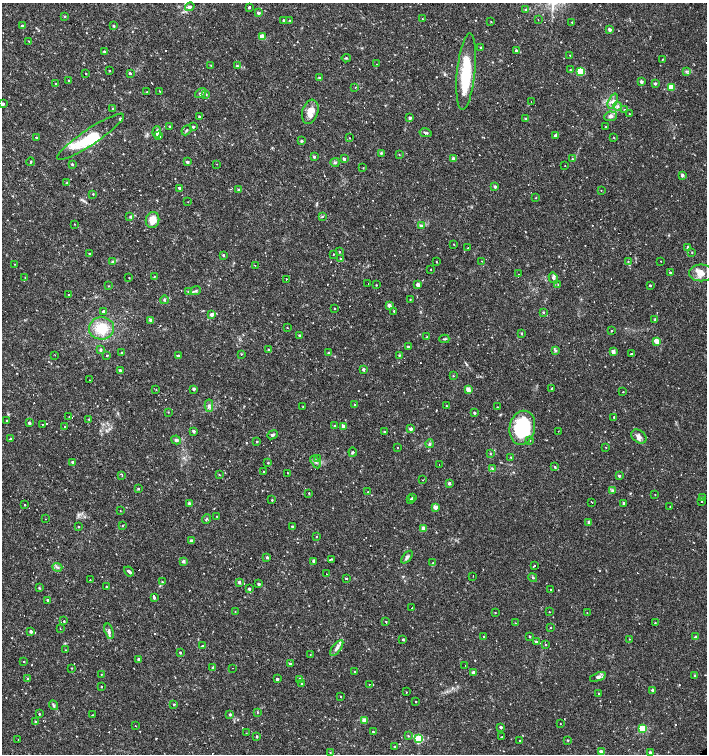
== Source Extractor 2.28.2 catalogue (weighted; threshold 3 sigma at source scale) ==
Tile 11 of 4 x 4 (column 3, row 3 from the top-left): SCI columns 3028-4436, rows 1505-3007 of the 5991 x 6017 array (HDU 1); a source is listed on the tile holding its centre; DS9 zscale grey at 2 x 2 block average (1 PNG px = mean of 2 x 2 image px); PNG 709 x 756 px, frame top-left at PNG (2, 3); each listed source drawn as its Kron ellipse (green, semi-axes under 4 px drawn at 4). Shown black and unused: <1% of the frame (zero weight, under 2 of 3 exposures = <1% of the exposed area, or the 3 px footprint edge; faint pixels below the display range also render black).
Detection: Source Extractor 2.28.2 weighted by HDU 2 'WHT'; one run over the whole footprint, this tile lists its part. Background 0.0173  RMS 0.0019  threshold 0.00854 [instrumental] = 3 sigma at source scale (4.5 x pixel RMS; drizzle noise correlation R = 1.50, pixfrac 1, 0.0396/0.0396 arcsec/px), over >= 5 px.
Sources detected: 385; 1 inside a brighter object's white glare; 38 cosmic-ray / hot-pixel residue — neither listed nor drawn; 7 inside a brighter listed object's ellipse — not listed separately; the other 339 listed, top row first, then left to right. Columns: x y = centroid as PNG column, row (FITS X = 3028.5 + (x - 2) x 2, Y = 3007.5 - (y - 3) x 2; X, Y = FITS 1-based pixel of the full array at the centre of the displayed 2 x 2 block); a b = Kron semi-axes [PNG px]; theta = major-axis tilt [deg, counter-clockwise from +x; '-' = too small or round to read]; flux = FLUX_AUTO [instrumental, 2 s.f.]
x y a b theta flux
190 7 5 4 - 1.5
249 7 2 2 - 0.7
526 10 3 2 - 0.35
258 13 2 2 - 1.3
65 16 2 2 - 0.5
422 19 2 2 - 0.18
290 20 2 2 - 0.27
538 20 2 2 - 0.2
284 21 2 2 - 1.5
491 21 2 2 - 0.22
572 22 2 2 - 0.35
22 26 2 2 - 0.61
113 26 2 2 - 0.74
610 29 2 2 - 1.7
262 37 3 2 - 7.2
29 41 3 2 - 0.2
481 47 2 2 - 0.61
516 51 2 2 - 1.5
104 52 4 3 - 0.39
570 55 2 2 - 0.43
346 58 4 3 - 0.47
662 59 2 2 - 0.27
377 64 2 2 - 1.7
211 65 3 2 - 0.26
237 66 3 2 - 0.58
570 70 3 2 - 0.43
109 71 2 2 - 0.28
466 71 38 9 84 22
580 71 3 3 - 14
686 71 3 3 - 0.63
130 73 2 2 - 14
86 74 2 2 - 0.25
320 78 2 2 - 1.3
68 81 2 2 - 0.6
641 82 3 2 - 1.4
655 83 2 2 - 1
56 84 3 2 - 0.35
671 87 3 3 - 10
355 88 2 2 - 0.71
160 91 2 2 - 0.59
147 92 3 2 - 0.26
201 93 6 4 34 0.96
206 94 3 2 - 0.36
531 101 2 2 - 0.26
613 101 8 3 66 1.5
3 104 3 2 - 1.1
618 106 4 4 - 0.92
113 109 2 2 - 0.4
625 109 2 2 - 0.29
310 112 12 8 74 5.3
629 114 2 2 - 1.4
611 116 6 4 7 1.4
199 117 2 2 - 1.2
410 118 2 2 - 1.4
526 119 2 2 - 1.5
169 126 2 2 - 0.42
193 127 2 2 - 0.68
606 127 2 2 - 1.8
186 130 6 2 49 0.45
157 132 6 3 86 1.4
426 133 6 3 -11 0.73
159 136 3 2 - 1.7
556 136 2 2 - 2
91 137 40 8 34 17
36 138 2 2 - 0.66
349 138 2 2 - 0.19
614 138 2 2 - 0.26
301 141 3 3 - 0.46
381 153 4 3 - 0.43
399 154 2 2 - 0.23
314 157 2 2 - 0.86
453 158 2 2 - 1.9
344 159 2 2 - 1.3
572 159 3 3 - 0.41
31 162 4 2 - 0.41
187 162 2 2 - 1.3
335 162 4 2 - 0.46
72 164 2 2 - 0.74
216 164 2 2 - 0.77
565 166 2 2 - 0.15
363 168 2 2 - 0.22
682 175 2 2 - 1.4
67 183 2 2 - 0.3
495 186 2 2 - 1.3
179 188 2 2 - 0.78
239 190 4 3 - 0.79
601 190 2 2 - 0.16
93 194 2 2 - 0.34
536 198 2 2 - 0.23
188 202 2 2 - 0.13
322 216 3 2 - 0.28
130 217 4 3 - 0.47
152 220 8 6 74 4.9
75 224 3 2 - 0.21
422 226 3 2 - 1.7
454 244 2 2 - 0.23
688 247 2 2 - 1.4
468 248 2 2 - 0.36
339 252 3 2 - 0.32
692 252 2 2 - 0.29
89 254 3 2 - 0.31
333 254 2 2 - 0.65
223 255 2 2 - 0.65
340 258 2 2 - 4.7
113 261 4 3 - 0.57
482 261 2 2 - 0.17
628 261 3 2 - 0.27
661 261 2 2 - 0.15
436 262 2 2 - 0.25
15 264 2 2 - 0.19
255 266 2 2 - 0.67
431 269 2 2 - 0.24
670 273 2 2 - 0.51
701 273 12 8 0 4.2
519 274 2 2 - 14
155 276 2 2 - 0.23
25 278 2 2 - 0.2
129 278 2 2 - 0.24
553 278 5 4 - 0.97
286 279 2 2 - 0.59
368 283 2 2 - 0.43
376 285 2 2 - 0.27
418 285 2 2 - 3.9
558 285 3 2 - 0.32
650 285 2 2 - 0.48
109 286 2 2 - 0.2
196 291 5 3 - 0.7
189 292 4 3 - 0.84
68 294 2 2 - 0.3
410 299 2 2 - 0.26
164 300 4 3 - 0.53
389 306 2 2 - 2.8
335 309 2 2 - 0.22
103 311 2 2 - 52
394 311 3 2 - 0.33
543 312 3 2 - 0.44
211 314 2 2 - 2.3
151 320 2 2 - 2.7
655 320 4 3 - 0.63
101 328 12 11 - 11
287 328 2 2 - 0.21
611 331 2 2 - 0.29
521 333 2 2 - 0.47
299 335 3 2 - 0.57
427 337 3 2 - 0.45
444 339 5 2 - 0.51
656 341 3 2 - 6.3
408 347 2 2 - 1.3
101 350 3 3 - 0.98
268 350 3 2 - 0.29
555 350 3 2 - 0.4
121 352 3 2 - 0.34
613 352 2 2 - 2.7
329 353 3 3 - 0.47
241 354 2 2 - 0.48
631 354 2 2 - 0.38
55 355 2 2 - 0.92
107 355 2 2 - 0.47
399 355 3 2 - 0.42
178 356 2 2 - 2.2
363 369 2 2 - 1.3
120 370 3 3 - 0.91
453 376 2 2 - 0.26
90 380 2 2 - 0.8
552 388 4 3 - 0.53
156 389 2 2 - 2.4
194 389 2 2 - 1.6
468 390 3 2 - 4.7
623 392 2 2 - 0.22
355 405 2 2 - 0.56
209 406 6 3 87 1
303 406 2 2 - 0.3
446 406 2 2 - 0.19
497 407 2 2 - 0.22
168 412 2 2 - 0.27
474 413 2 2 - 0.84
69 417 2 2 - 0.17
614 417 2 2 - 0.67
89 419 2 2 - 0.31
7 421 3 2 - 0.2
29 423 2 2 - 1.8
42 424 2 2 - 0.23
334 426 3 2 - 0.53
343 426 2 2 - 2
65 427 2 2 - 1.1
522 428 17 12 77 33
411 429 2 2 - 1.8
194 431 2 2 - 1.5
558 431 2 2 - 0.18
384 432 2 2 - 0.73
272 435 5 3 - 0.74
639 437 8 6 -38 1.8
10 439 2 2 - 0.47
176 440 5 4 - 0.88
530 440 2 2 - 0.37
257 442 3 2 - 0.32
429 444 4 3 - 0.63
605 447 2 2 - 0.16
397 448 2 2 - 1.6
353 452 4 3 - 0.45
490 454 3 2 - 0.3
511 457 2 2 - 0.31
318 459 3 2 - 0.37
73 462 2 2 - 1.8
315 462 7 3 -60 0.88
268 463 2 2 - 0.39
439 464 2 2 - 0.39
555 467 4 3 - 0.52
492 469 3 2 - 0.34
264 472 2 2 - 0.34
288 473 2 2 - 0.29
122 475 3 2 - 0.42
219 475 2 2 - 0.4
619 476 2 2 - 0.92
423 480 2 2 - 0.65
449 483 2 2 - 1.6
138 489 2 2 - 0.48
613 490 4 3 - 0.85
368 492 2 2 - 0.33
309 493 2 2 - 0.31
655 495 2 2 - 0.17
413 498 3 2 - 0.36
702 498 2 2 - 0.4
411 499 2 2 - 1.4
272 500 2 2 - 0.32
702 501 2 2 - 0.27
592 502 2 2 - 1.8
189 503 3 2 - 1.2
624 503 2 2 - 1.5
25 505 2 2 - 0.97
435 507 2 2 - 4.1
670 507 2 2 - 0.15
120 511 2 2 - 0.2
217 516 2 2 - 0.24
46 519 2 2 - 0.19
206 519 5 2 - 0.44
589 522 2 2 - 1.8
122 525 3 2 - 0.26
292 526 3 2 - 0.48
78 527 2 2 - 0.37
424 528 2 2 - 4.2
316 536 2 2 - 0.21
191 541 2 2 - 2.1
267 557 2 2 - 0.93
407 557 7 3 48 1.1
331 559 4 3 - 0.44
183 561 2 2 - 1.4
313 561 3 2 - 0.81
432 563 2 2 - 0.18
534 566 3 2 - 0.34
57 567 5 3 - 0.74
129 571 5 3 - 1.2
326 574 2 2 - 0.67
473 576 2 2 - 0.19
533 577 4 3 - 0.5
346 578 3 2 - 0.41
90 580 2 2 - 1.6
162 582 3 2 - 0.28
239 582 2 2 - 1.4
259 584 2 2 - 1.3
106 587 2 2 - 0.35
39 588 4 3 - 0.4
249 589 2 2 - 1
551 590 2 2 - 0.26
154 598 3 2 - 0.75
48 600 3 2 - 0.92
411 608 2 2 - 0.74
235 612 2 2 - 0.21
549 612 2 2 - 0.17
495 613 2 2 - 0.21
587 613 2 2 - 0.16
64 621 2 2 - 0.32
386 622 2 2 - 0.31
515 623 2 2 - 0.2
655 623 3 2 - 0.27
551 627 2 2 - 0.7
60 628 4 2 - 0.25
31 631 2 2 - 1.8
109 631 8 3 -73 1.3
484 636 2 2 - 1.1
530 636 2 2 - 0.58
695 637 2 2 - 1.3
403 639 4 3 - 0.42
629 639 3 2 - 0.2
536 642 3 2 - 1.3
545 645 2 2 - 0.29
202 646 2 2 - 1.7
337 648 9 4 53 1.6
65 650 3 2 - 0.24
180 653 2 2 - 0.59
310 654 3 2 - 0.19
138 659 2 2 - 1.1
24 661 2 2 - 0.33
290 664 2 2 - 1.1
465 665 2 2 - 0.39
72 668 2 2 - 0.22
213 668 2 2 - 1.9
232 668 2 2 - 1.5
355 671 2 2 - 0.53
473 672 2 2 - 1.9
101 674 2 2 - 0.2
695 676 2 2 - 0.64
598 677 8 4 20 1.3
27 678 3 2 - 0.35
277 679 2 2 - 0.97
300 679 3 2 - 1
301 684 2 2 - 0.27
369 684 2 2 - 0.16
102 687 2 2 - 0.29
652 690 3 2 - 0.69
406 692 2 2 - 0.25
599 693 2 2 - 0.34
340 696 2 2 - 0.24
416 702 2 2 - 0.56
174 704 2 2 - 0.51
54 705 5 3 - 0.67
257 712 3 2 - 0.29
39 714 2 2 - 0.46
230 714 2 2 - 0.8
93 715 2 2 - 0.18
364 720 3 2 - 6
36 722 2 2 - 0.85
560 724 2 2 - 0.31
135 726 2 2 - 0.19
501 727 2 2 - 1.3
642 729 3 3 - 15
373 732 2 2 - 0.35
246 733 2 2 - 0.15
408 736 3 2 - 0.31
257 737 3 2 - 0.49
502 737 2 2 - 0.42
419 739 3 3 - 32
18 740 2 2 - 1.4
568 740 3 2 - 0.33
520 741 2 2 - 0.51
394 746 2 2 - 0.34
330 752 3 2 - 0.31
601 752 2 2 - 4.2
650 752 4 3 - 0.49
Isophote crosses this tile's border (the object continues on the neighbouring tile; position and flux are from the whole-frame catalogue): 1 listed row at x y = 3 104
Diffuse or blended objects may show on this block-average render without a row.